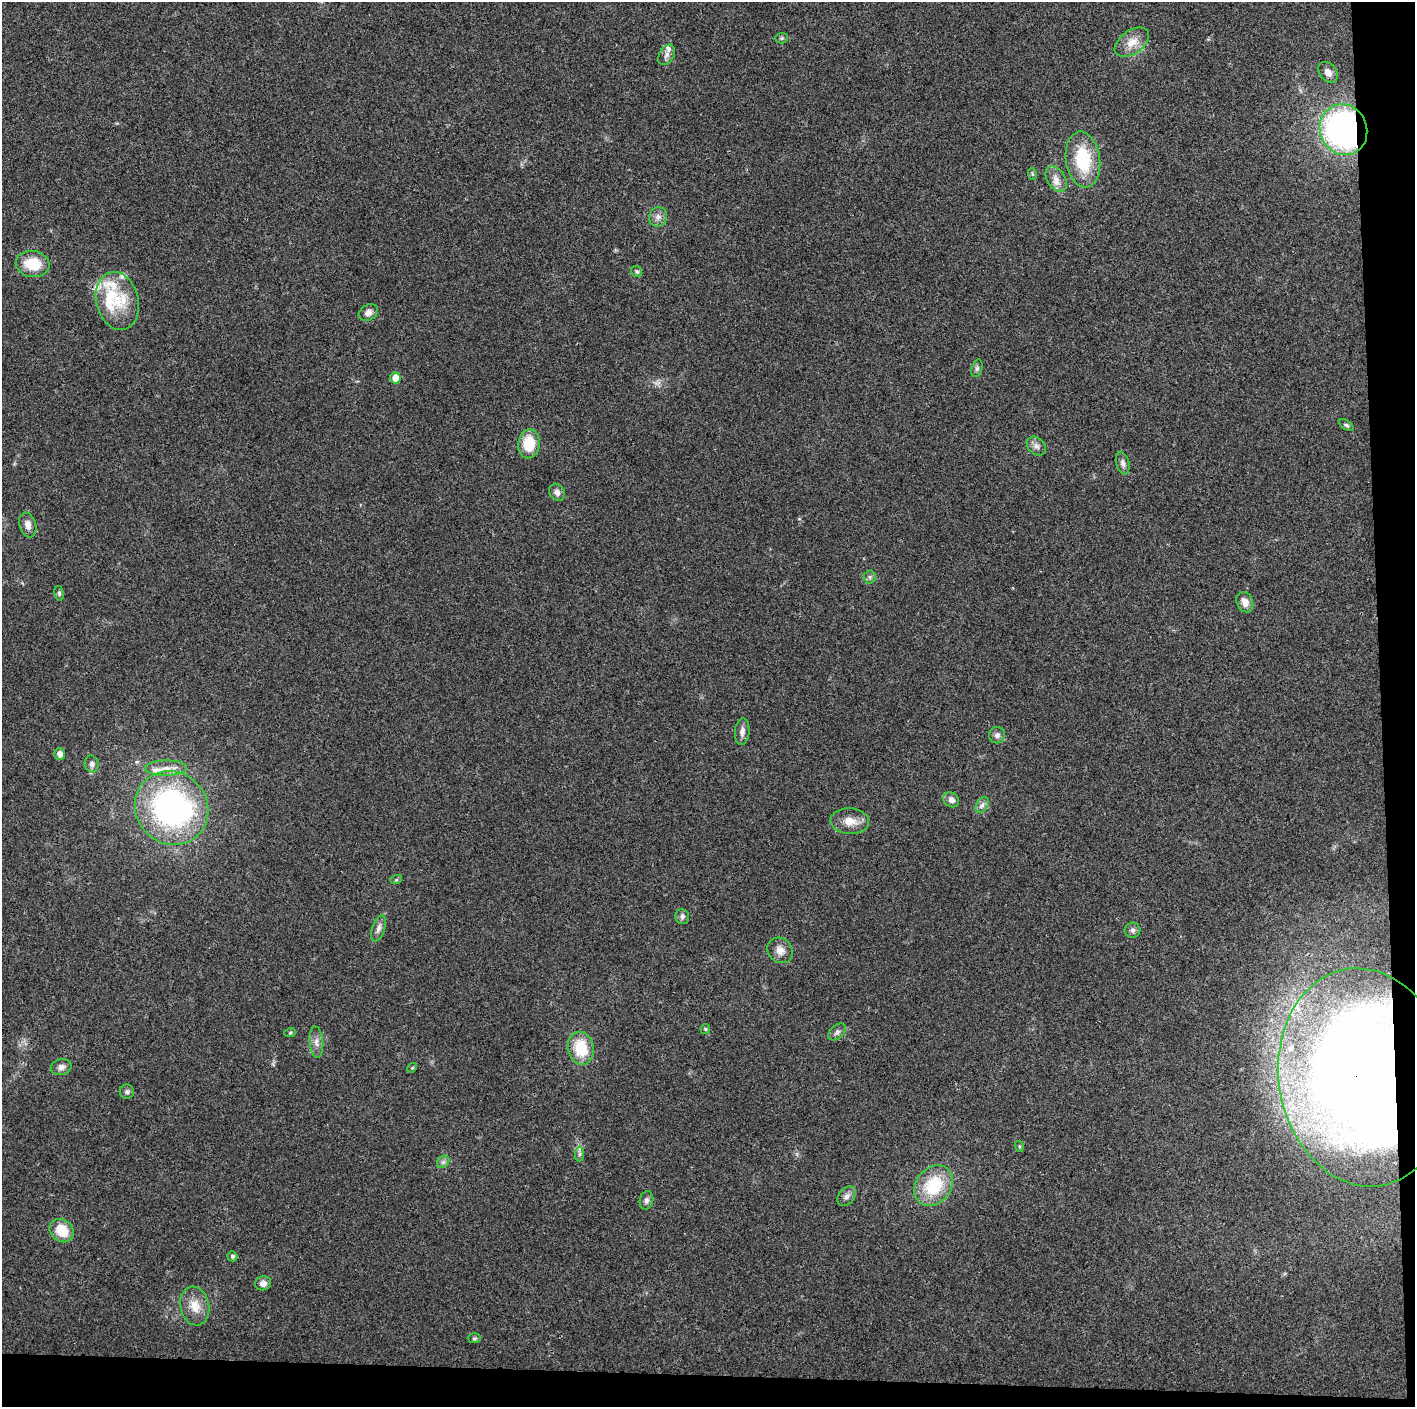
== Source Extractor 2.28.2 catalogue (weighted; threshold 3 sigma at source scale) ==
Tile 9 of 3 x 3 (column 3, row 3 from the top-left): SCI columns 2828-4240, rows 6-1410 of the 4241 x 4224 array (HDU 1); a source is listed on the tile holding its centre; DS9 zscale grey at full resolution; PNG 1417 x 1409 px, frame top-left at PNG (2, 2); each listed source drawn as its Kron ellipse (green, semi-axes under 4 px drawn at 4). Shown black and unused: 5% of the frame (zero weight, under 3 of 4 exposures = <1% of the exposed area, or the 3 px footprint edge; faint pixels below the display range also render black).
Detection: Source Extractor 2.28.2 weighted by HDU 2 'WHT'; one run over the whole footprint, this tile lists its part. Background 0.0194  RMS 0.0039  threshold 0.0175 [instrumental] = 3 sigma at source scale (4.5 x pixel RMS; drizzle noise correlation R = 1.50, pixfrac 1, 0.05/0.05 arcsec/px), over >= 5 px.
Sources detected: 67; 1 inside a brighter object's white glare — neither listed nor drawn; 8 inside a brighter listed object's ellipse — not listed separately; the other 58 listed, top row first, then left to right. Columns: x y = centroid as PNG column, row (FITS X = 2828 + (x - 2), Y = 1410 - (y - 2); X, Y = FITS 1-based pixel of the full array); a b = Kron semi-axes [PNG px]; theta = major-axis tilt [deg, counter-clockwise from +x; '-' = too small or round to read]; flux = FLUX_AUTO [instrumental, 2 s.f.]
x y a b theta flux
782 38 6 5 - 0.6
1132 42 19 11 36 5.3
667 55 11 7 60 1.7
1328 72 11 8 -50 2.6
1343 130 26 23 -67 110
1083 160 28 17 -82 20
1032 174 6 3 -71 0.45
1056 179 14 9 -57 3.1
658 217 10 9 - 2
33 264 17 13 -8 11
637 271 6 5 - 0.84
117 301 29 21 -75 16
368 313 10 7 29 2
977 368 9 5 74 0.96
395 378 5 5 - 4.9
1346 425 8 4 -33 0.7
529 444 14 10 83 12
1036 446 11 8 -42 1.7
1123 463 11 6 -76 1.5
557 492 9 7 -55 1.9
28 525 13 8 -75 2.5
870 577 6 6 - 0.92
59 593 7 5 -81 0.7
1245 602 10 8 -66 3.2
742 731 13 7 84 2.2
997 735 8 8 - 1.5
60 754 5 5 - 2.7
92 764 8 7 - 1.8
166 768 21 7 1 3.9
951 800 8 7 - 2.1
982 805 9 5 59 1.3
172 808 38 35 -50 93
850 821 19 13 -4 5.1
396 880 6 4 18 0.43
682 916 7 6 - 1.2
378 928 13 6 70 1.9
1133 930 8 7 - 1.1
780 950 13 12 - 3.3
705 1029 5 4 - 0.44
837 1032 10 6 41 1.3
290 1033 6 3 20 0.47
316 1042 16 7 -85 2.3
581 1048 16 13 -78 13
61 1067 10 8 12 2
412 1068 5 4 - 0.49
1364 1077 110 85 -81 550
127 1092 7 7 - 1
1019 1146 5 3 - 0.42
580 1154 7 4 89 0.9
443 1162 7 5 44 1
934 1186 22 17 51 19
847 1196 11 7 49 1.7
646 1200 9 6 77 1.3
62 1231 13 11 -39 8.7
232 1256 5 5 - 0.93
263 1283 8 7 - 1.9
195 1306 19 14 -78 5.9
474 1338 6 5 - 0.62
Overlapping masked pixels (flux is a lower limit): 2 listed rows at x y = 1343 130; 1364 1077